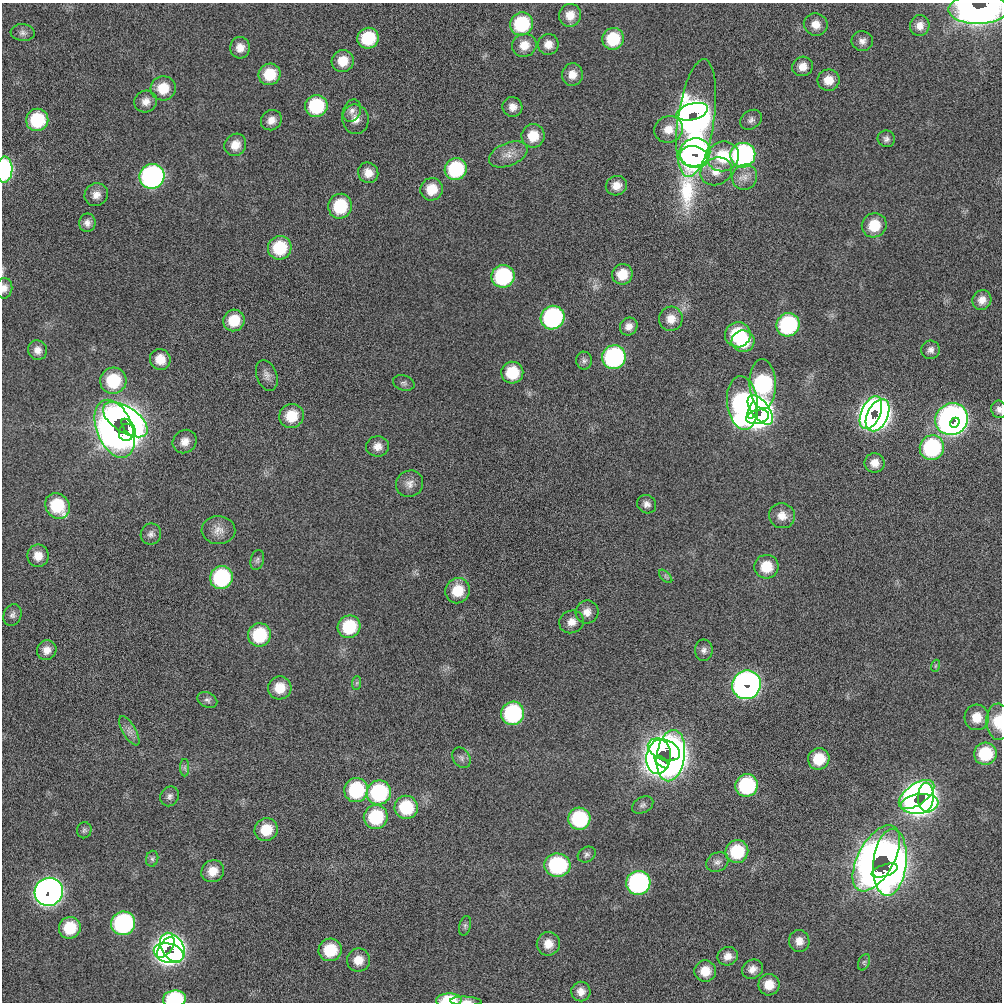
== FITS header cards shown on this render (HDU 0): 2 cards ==
NAXIS1  =                 1000 / NUMBER OF ELEMENTS ALONG THIS AXIS
NAXIS2  =                 1000 / NUMBER OF ELEMENTS ALONG THIS AXIS

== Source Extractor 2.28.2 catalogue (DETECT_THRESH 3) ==
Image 1000 x 1000 px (HDU 0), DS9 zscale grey, 1 PNG px = 1 image px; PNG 1004 x 1004 px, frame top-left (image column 1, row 1000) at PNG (2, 3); each listed source drawn as its Kron ellipse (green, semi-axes under 4 px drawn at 4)
Background 0.0503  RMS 4.5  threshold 13.6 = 3 sigma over >= 5 px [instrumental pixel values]
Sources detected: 168; all 168 listed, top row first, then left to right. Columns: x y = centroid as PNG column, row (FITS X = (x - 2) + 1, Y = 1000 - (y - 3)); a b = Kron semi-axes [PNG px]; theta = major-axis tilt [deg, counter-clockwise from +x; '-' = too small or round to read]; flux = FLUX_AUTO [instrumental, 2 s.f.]
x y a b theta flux
978 9 30 15 1 170000
570 15 11 11 - 3900
521 24 12 11 - 22000
816 24 12 11 - 3000
920 26 10 9 - 2400
23 33 12 8 -5 1300
368 38 11 10 - 14000
613 39 11 10 - 12000
862 41 11 10 - 1800
548 44 10 10 - 2900
524 45 12 11 - 4000
240 48 10 10 - 3100
343 61 11 10 - 5600
803 66 10 9 - 2900
270 74 11 10 - 8800
572 75 11 10 - 3200
829 80 11 10 - 4200
163 88 12 12 - 7200
146 101 11 10 - 2500
316 106 11 11 - 20000
512 107 10 10 - 2400
352 111 11 8 65 1800
692 112 16 8 15 92000
696 118 59 18 82 180000
355 119 15 13 -79 3200
37 120 11 11 - 18000
271 120 11 9 36 2500
751 120 11 9 35 1400
668 129 14 13 - 4400
533 136 12 11 - 6300
886 139 9 8 - 1200
235 145 11 10 - 3700
695 152 15 14 - 160000
508 154 20 11 22 3700
743 155 13 12 - 70000
723 156 16 14 16 12000
694 157 14 11 -12 120000
456 169 11 11 - 23000
4 170 13 8 89 41000
716 171 16 13 24 4600
368 173 10 10 - 3200
152 176 12 12 - 90000
745 177 13 12 - 3000
616 186 11 9 20 3000
432 189 11 11 - 6200
96 195 12 11 - 2500
340 206 12 11 - 15000
87 223 9 8 - 1700
874 225 12 12 - 8200
280 248 12 11 - 15000
622 274 10 10 - 5900
503 276 11 11 - 33000
4 288 10 8 81 1800
982 300 10 9 - 2600
552 318 12 11 - 53000
671 319 12 12 - 3500
234 320 11 10 - 8400
788 325 12 11 - 35000
629 326 9 8 - 2100
738 335 13 12 - 18000
743 341 11 10 - 10000
37 350 10 9 - 2300
931 350 9 9 - 1500
614 357 12 11 - 53000
160 359 10 10 - 4800
584 361 9 8 - 1000
512 373 11 11 - 11000
267 375 16 10 -69 2100
113 381 13 13 - 15000
404 383 11 7 -17 940
763 384 25 13 -88 52000
742 403 27 15 -83 100000
999 409 9 7 -72 1300
760 410 17 8 -52 110000
752 411 8 4 76 44000
871 413 17 9 66 120000
878 415 17 10 65 170000
292 416 12 12 - 7900
758 417 12 7 14 77000
952 419 16 15 - 220000
125 420 25 12 -33 130000
955 423 5 3 - 41000
129 427 10 5 -52 33000
115 429 30 18 -68 180000
126 432 8 7 - 43000
185 442 12 11 - 2900
378 446 11 10 - 2500
932 448 12 12 - 36000
875 463 10 9 - 2900
409 484 14 13 - 2500
647 504 10 9 - 1500
57 506 13 11 -54 14000
782 516 13 12 - 3500
218 530 17 14 -2 3200
151 534 10 10 - 1400
38 556 11 10 - 3600
257 560 10 6 75 970
766 567 12 12 - 7100
666 576 8 4 -45 620
221 578 11 11 - 33000
458 591 13 12 - 7600
587 612 11 11 - 2800
12 615 11 8 67 1300
572 622 12 11 - 2800
349 627 11 11 - 14000
259 635 12 11 - 17000
47 650 10 9 - 2600
704 650 10 9 - 1400
935 666 6 4 71 420
357 683 7 4 88 610
746 685 14 14 - 190000
280 688 11 11 - 5600
207 700 10 7 -25 1100
513 713 12 11 - 37000
977 717 13 12 - 4900
998 722 18 12 -87 6700
129 731 16 6 -59 1900
664 750 17 10 -22 92000
985 754 11 11 - 14000
671 756 26 14 81 190000
658 757 17 12 80 140000
461 758 11 8 -57 1300
819 759 11 10 - 8500
662 762 8 4 -40 44000
185 768 9 4 -90 740
747 785 11 11 - 29000
356 790 12 12 - 24000
379 793 12 12 - 34000
917 794 20 10 35 96000
170 796 10 9 - 1300
926 797 14 8 89 53000
919 804 19 9 6 84000
643 805 11 7 29 1100
406 807 11 11 - 16000
376 817 12 11 - 19000
579 819 11 11 - 25000
84 830 8 7 - 760
266 830 12 11 - 7600
737 852 11 11 - 15000
587 855 9 7 30 1000
876 858 36 18 61 210000
152 859 8 6 77 840
717 862 12 9 25 1700
890 862 33 16 84 190000
557 865 13 11 -5 31000
213 871 11 10 - 4000
885 871 13 6 18 140000
638 883 12 12 - 60000
49 892 14 14 - 260000
123 923 12 11 - 53000
465 926 10 6 75 820
70 928 11 10 - 10000
799 941 11 10 - 2600
548 944 12 11 - 3800
166 947 12 6 54 76000
172 947 16 10 -59 110000
330 950 12 11 - 11000
169 953 15 9 -15 120000
728 956 10 9 - 2300
358 960 11 11 - 4100
864 962 8 5 65 730
752 969 11 9 31 2200
705 971 11 10 - 4900
769 985 11 10 - 4600
581 992 10 9 - 2400
174 999 11 8 4 26000
449 1000 13 7 2 11000
466 1001 16 4 -2 1400
At the frame edge (FLAGS 8, measured only in part): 8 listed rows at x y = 978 9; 4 170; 4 288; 999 409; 998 722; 174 999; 449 1000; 466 1001